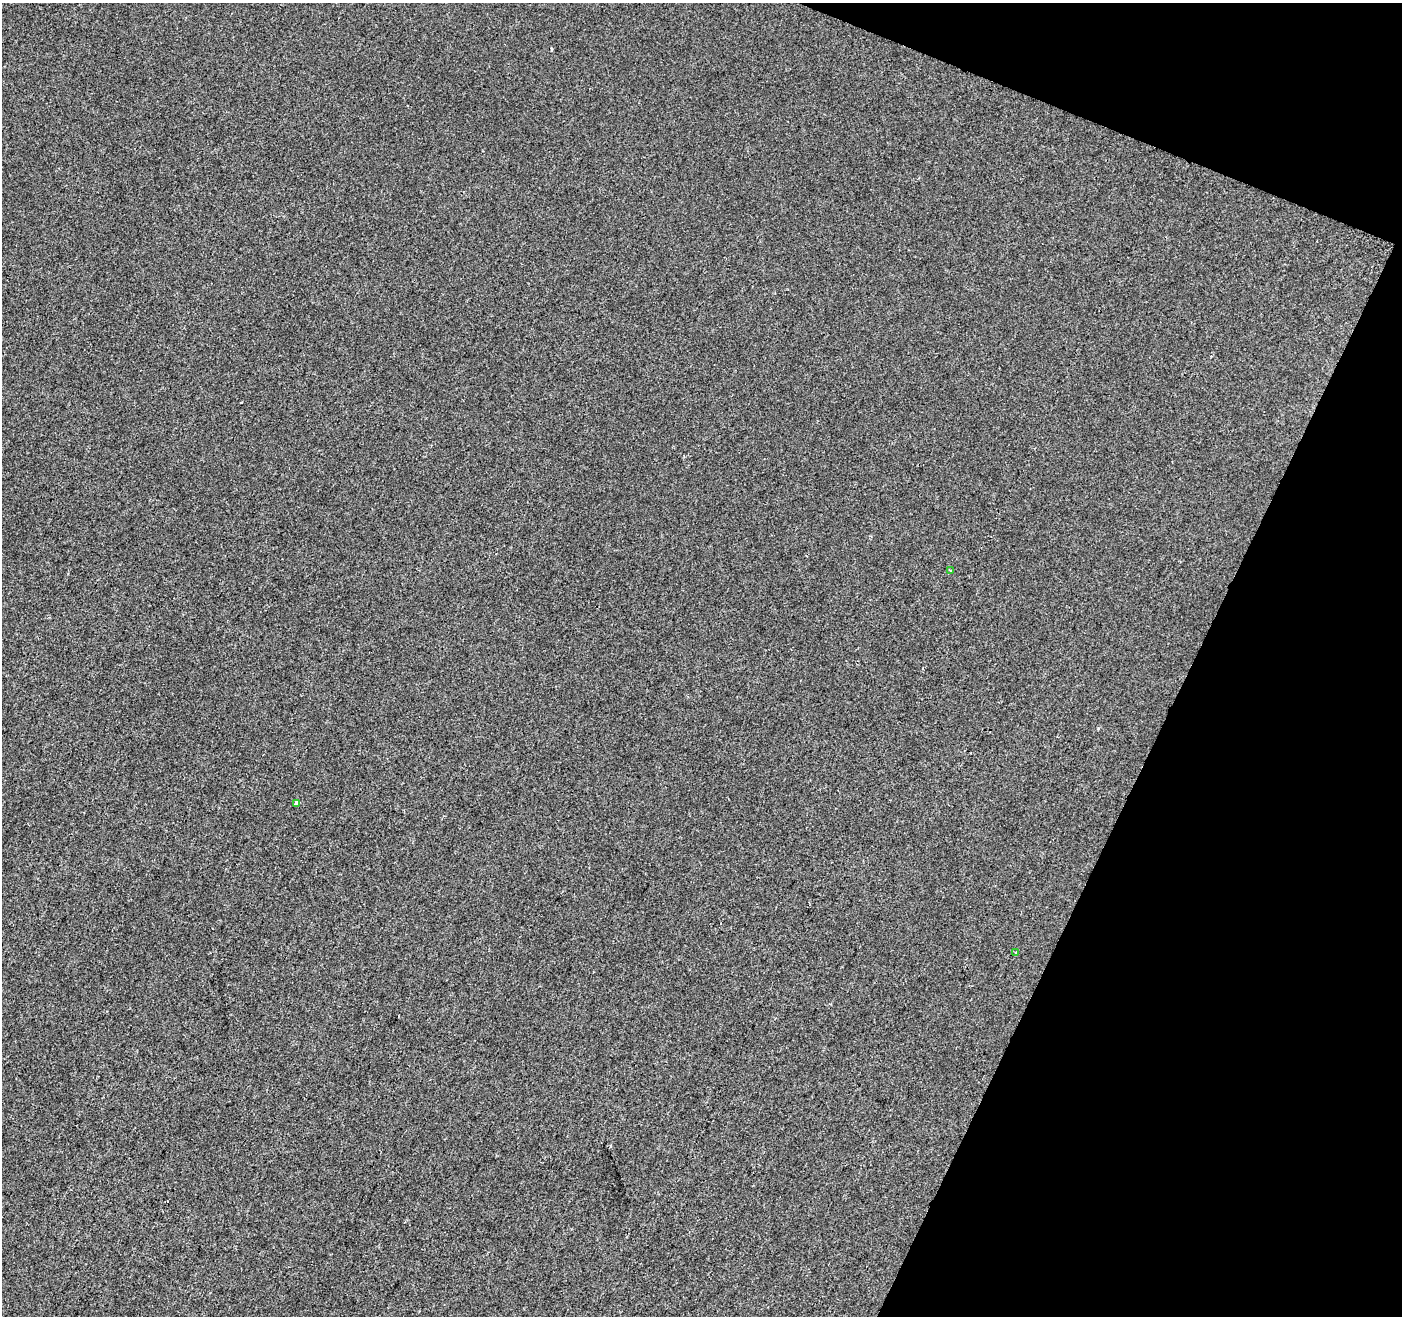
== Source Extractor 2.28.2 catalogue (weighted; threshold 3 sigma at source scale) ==
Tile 8 of 4 x 4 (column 4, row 2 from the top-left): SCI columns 4208-5607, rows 2899-4212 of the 5607 x 5732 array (HDU 1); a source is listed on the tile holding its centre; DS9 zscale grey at full resolution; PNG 1404 x 1318 px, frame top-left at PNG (2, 3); each listed source drawn as its Kron ellipse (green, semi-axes under 4 px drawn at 4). Shown black and unused: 20% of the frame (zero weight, under 2 of 3 exposures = <1% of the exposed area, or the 3 px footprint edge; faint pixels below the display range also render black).
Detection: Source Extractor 2.28.2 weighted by HDU 2 'WHT'; one run over the whole footprint, this tile lists its part. Background -8.81e-04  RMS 0.0042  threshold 0.0189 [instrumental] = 3 sigma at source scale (4.5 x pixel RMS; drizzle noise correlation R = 1.50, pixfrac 1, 0.0396/0.0396 arcsec/px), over >= 5 px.
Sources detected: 4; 1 cosmic-ray / hot-pixel residue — neither listed nor drawn; the other 3 listed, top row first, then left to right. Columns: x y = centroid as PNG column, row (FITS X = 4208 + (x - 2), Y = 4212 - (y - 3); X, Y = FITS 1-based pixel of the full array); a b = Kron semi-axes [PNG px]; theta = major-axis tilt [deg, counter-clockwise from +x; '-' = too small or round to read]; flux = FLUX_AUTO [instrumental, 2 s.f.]
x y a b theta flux
951 570 3 3 - 0.97
297 803 4 3 - 2.2
1016 953 3 3 - 0.87